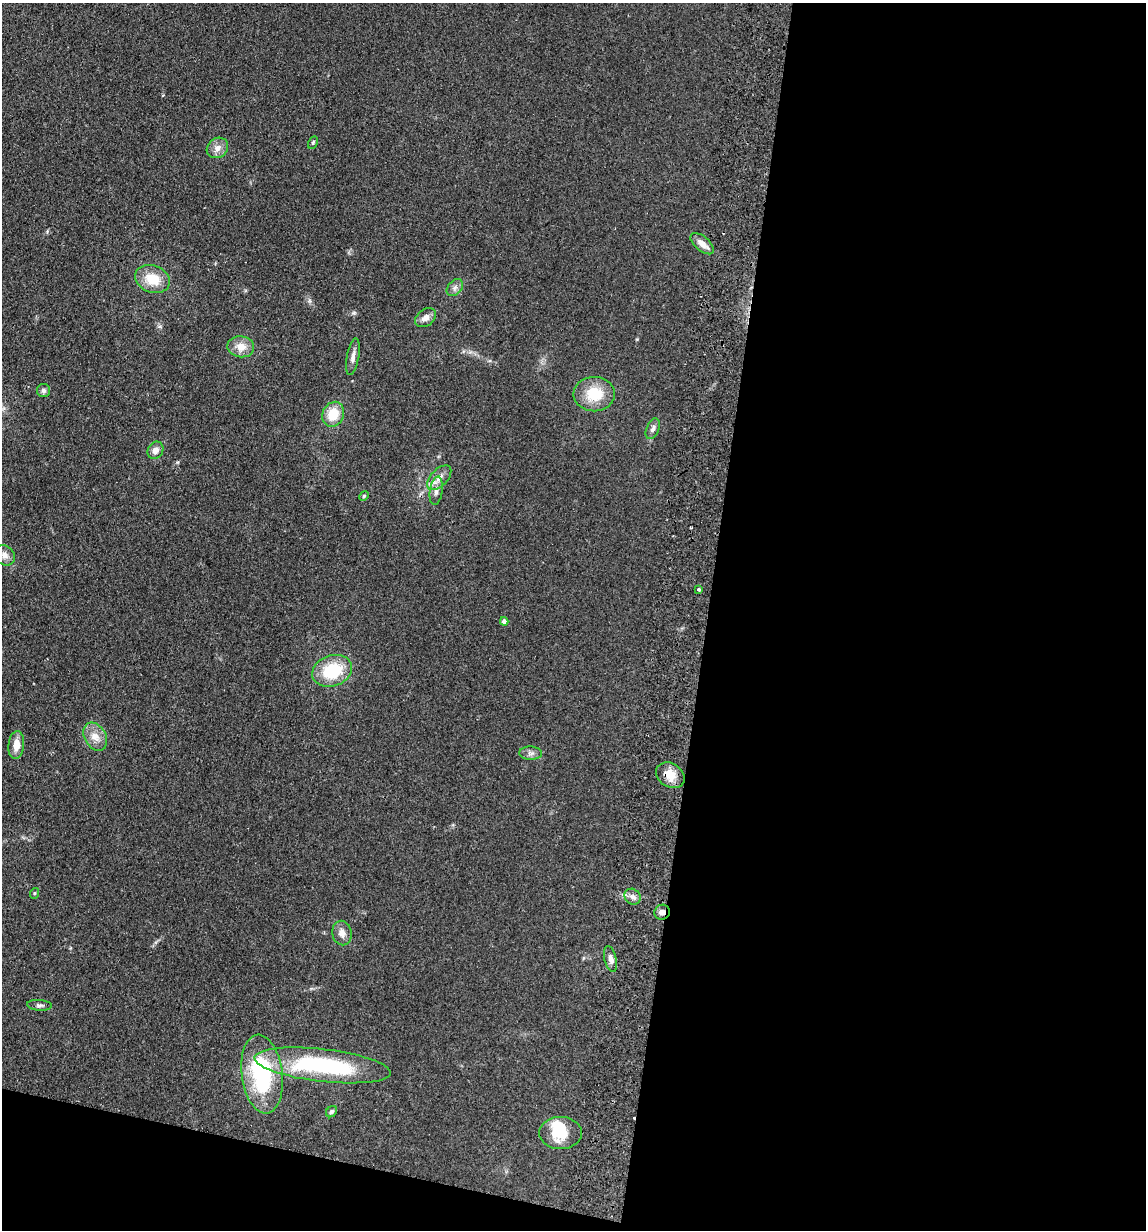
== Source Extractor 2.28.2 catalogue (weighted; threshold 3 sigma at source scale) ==
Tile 16 of 4 x 4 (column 4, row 4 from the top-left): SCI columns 3610-4753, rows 14-1241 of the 5045 x 4941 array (HDU 1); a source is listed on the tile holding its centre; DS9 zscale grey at full resolution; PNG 1148 x 1232 px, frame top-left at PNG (2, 3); each listed source drawn as its Kron ellipse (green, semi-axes under 4 px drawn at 4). Shown black and unused: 42% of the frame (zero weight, under 2 of 3 exposures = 3% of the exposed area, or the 3 px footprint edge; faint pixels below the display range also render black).
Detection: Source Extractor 2.28.2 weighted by HDU 2 'WHT'; one run over the whole footprint, this tile lists its part. Background 0.166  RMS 0.012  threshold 0.0521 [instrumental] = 3 sigma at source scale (4.5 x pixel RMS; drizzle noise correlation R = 1.50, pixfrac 1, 0.05/0.05 arcsec/px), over >= 5 px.
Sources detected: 37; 1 inside a brighter object's white glare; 2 cosmic-ray / hot-pixel residue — neither listed nor drawn; the other 34 listed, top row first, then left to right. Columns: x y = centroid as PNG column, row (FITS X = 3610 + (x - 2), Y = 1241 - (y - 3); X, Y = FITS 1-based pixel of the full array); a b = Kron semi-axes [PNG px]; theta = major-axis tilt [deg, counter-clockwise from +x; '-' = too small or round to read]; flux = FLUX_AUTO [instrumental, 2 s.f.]
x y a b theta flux
313 143 7 4 63 1.8
217 148 11 9 38 7.5
702 244 14 7 -41 9.6
153 279 18 13 -18 26
455 288 10 6 48 4.2
426 318 11 8 37 7.1
241 347 13 10 -8 13
353 357 19 6 80 6.1
43 390 7 6 - 3.2
594 394 20 17 1 33
333 414 13 10 65 25
653 429 11 6 67 4.1
155 450 9 7 59 6.9
439 478 15 8 46 8.8
436 491 14 6 82 6.2
364 496 5 4 - 1.4
4 555 11 9 -41 7
699 590 3 3 - 2.1
504 621 4 4 - 5.9
332 671 20 15 19 53
95 737 15 10 -60 12
16 745 14 8 84 13
531 753 11 6 -2 4.5
670 775 15 11 -35 16
35 893 5 3 - 1.1
633 897 8 7 - 5.1
662 912 8 7 - 5.4
342 933 12 9 -79 8.3
610 959 13 6 -76 5.2
39 1005 12 5 -4 3.5
322 1065 68 16 -6 150
262 1074 40 20 -83 120
331 1112 6 5 - 2.7
560 1133 21 16 0 34
Overlapping masked pixels (flux is a lower limit): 2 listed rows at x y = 670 775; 662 912